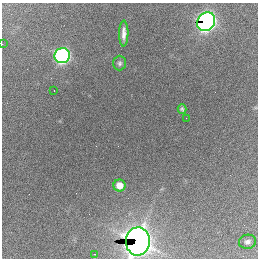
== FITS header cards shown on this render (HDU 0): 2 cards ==
NAXIS1  =                  256 / length of data axis 1
NAXIS2  =                  256 / length of data axis 2

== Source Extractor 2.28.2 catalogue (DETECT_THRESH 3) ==
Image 256 x 256 px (HDU 0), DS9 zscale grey, 1 PNG px = 1 image px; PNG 260 x 260 px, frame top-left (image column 1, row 256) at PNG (2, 3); each listed source drawn as its Kron ellipse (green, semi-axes under 4 px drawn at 4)
Background 2640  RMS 66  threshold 198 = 3 sigma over >= 5 px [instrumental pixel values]
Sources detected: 12; all 12 listed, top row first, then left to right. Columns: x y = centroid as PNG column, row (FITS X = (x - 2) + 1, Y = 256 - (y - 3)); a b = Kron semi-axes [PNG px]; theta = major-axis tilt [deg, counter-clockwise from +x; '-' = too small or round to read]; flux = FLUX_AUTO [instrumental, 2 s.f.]
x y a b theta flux
206 22 10 8 53 2.5e+06
124 33 13 4 89 3.0e+04
2 44 2 2 - 5.9e+03
62 56 8 7 - 1.5e+06
120 63 7 6 - 1.0e+04
54 91 3 2 - 1.1e+04
182 109 5 4 - 7.7e+03
186 118 2 2 - 1.3e+04
119 185 6 6 - 5.2e+04
138 241 14 12 87 4.3e+06
247 242 8 7 - 1.8e+04
95 254 2 2 - 3.5e+03
At the frame edge (FLAGS 8, measured only in part): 2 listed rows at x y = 2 44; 138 241